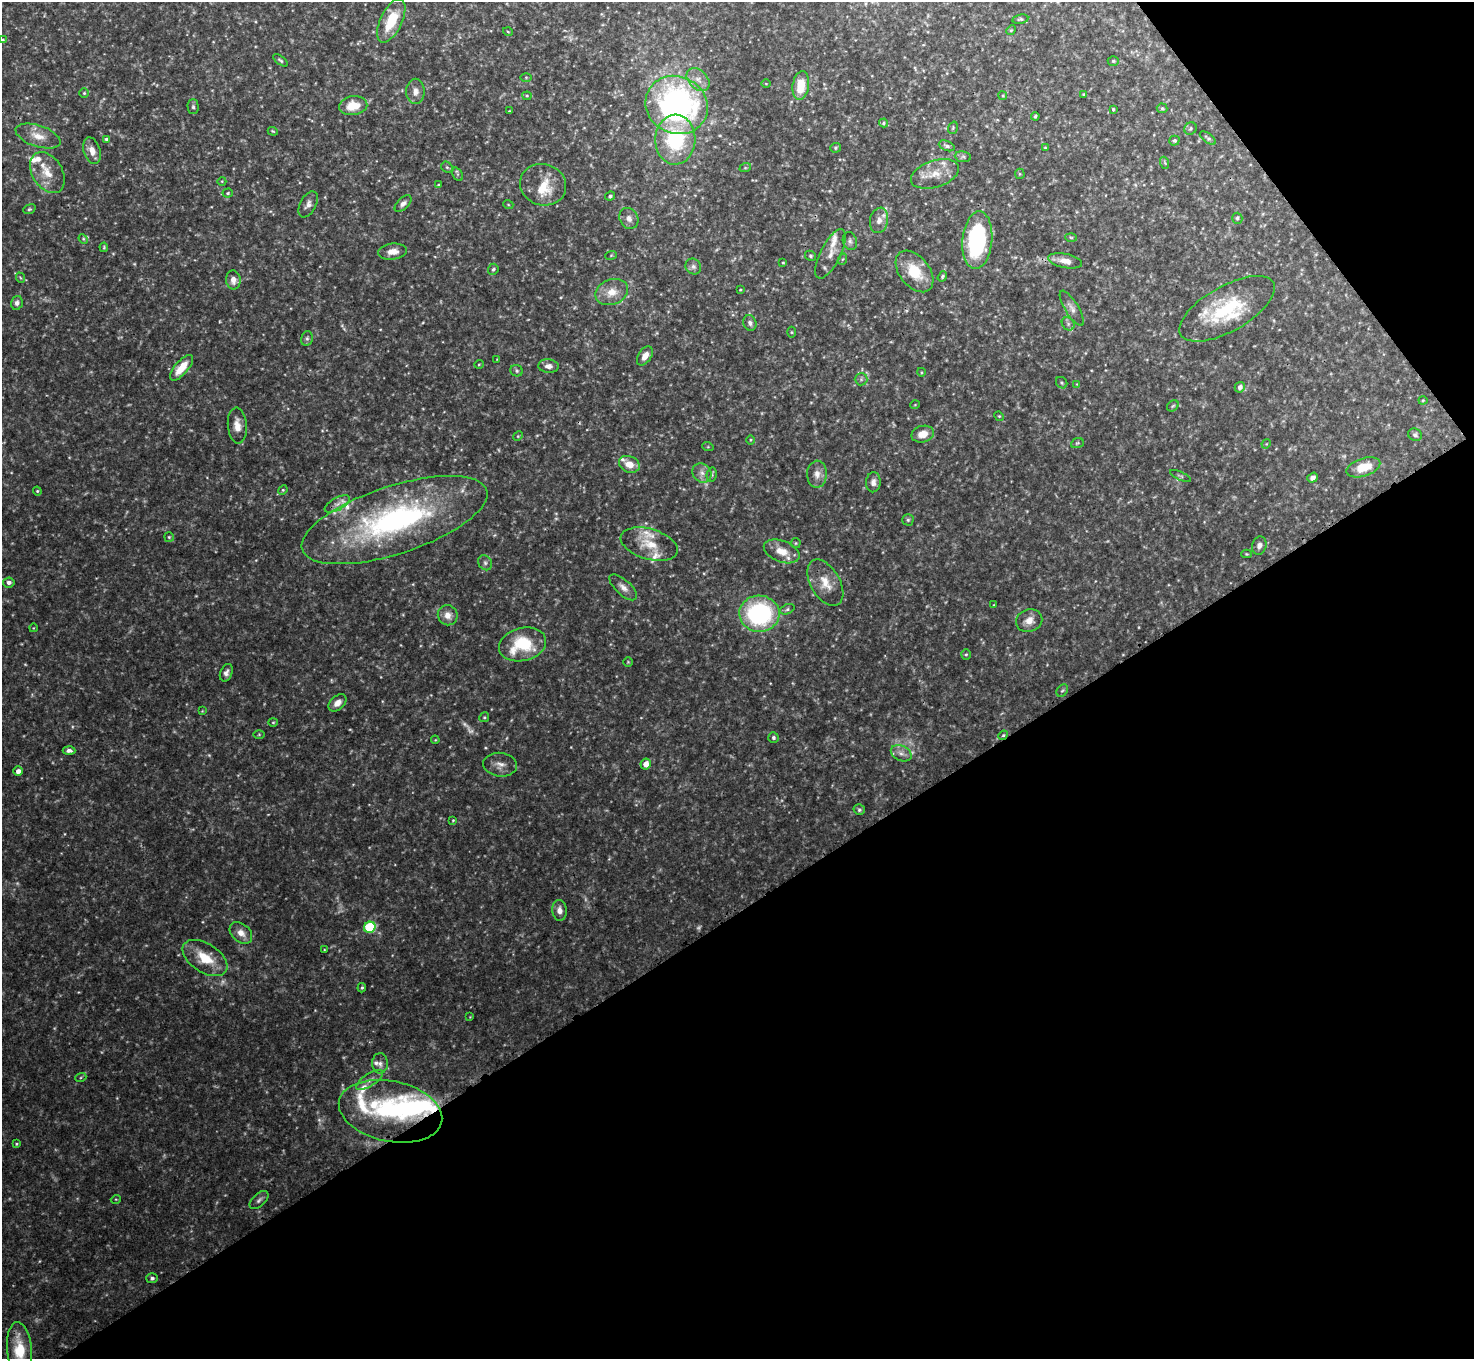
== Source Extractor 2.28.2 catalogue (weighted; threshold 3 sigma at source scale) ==
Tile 12 of 4 x 4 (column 4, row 3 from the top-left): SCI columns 4423-5894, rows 1526-2882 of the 5904 x 5905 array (HDU 1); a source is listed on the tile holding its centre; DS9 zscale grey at full resolution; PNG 1476 x 1361 px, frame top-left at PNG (2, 2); each listed source drawn as its Kron ellipse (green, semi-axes under 4 px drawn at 4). Shown black and unused: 37% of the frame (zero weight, under 3 of 4 exposures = <1% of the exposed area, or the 3 px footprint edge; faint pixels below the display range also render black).
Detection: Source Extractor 2.28.2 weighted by HDU 2 'WHT'; one run over the whole footprint, this tile lists its part. Background 0.132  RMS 0.0051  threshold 0.0231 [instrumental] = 3 sigma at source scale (4.5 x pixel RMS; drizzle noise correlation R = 1.50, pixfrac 1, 0.05/0.05 arcsec/px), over >= 5 px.
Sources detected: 203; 11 too faint to see at this stretch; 2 inside a brighter object's white glare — neither listed nor drawn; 19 inside a brighter listed object's ellipse — not listed separately; the other 171 listed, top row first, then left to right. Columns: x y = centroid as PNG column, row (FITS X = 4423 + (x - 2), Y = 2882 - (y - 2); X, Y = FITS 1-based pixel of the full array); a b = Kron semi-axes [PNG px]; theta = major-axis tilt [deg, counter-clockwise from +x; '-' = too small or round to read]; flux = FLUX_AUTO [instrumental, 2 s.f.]
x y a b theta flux
1020 19 8 4 11 0.95
391 21 24 11 65 17
1011 30 5 4 - 0.62
508 32 5 3 - 0.43
3 40 4 3 - 0.68
280 60 8 4 -37 0.92
1113 61 5 4 - 0.79
526 77 5 3 - 0.48
698 80 13 9 -45 4.6
766 84 4 3 - 0.37
801 86 14 8 81 13
415 91 12 9 90 3.7
84 93 5 5 - 0.66
1083 94 4 2 - 0.36
527 96 4 4 - 0.59
1003 96 4 3 - 0.48
677 105 32 28 -26 150
353 106 14 9 9 12
193 107 7 5 -89 1.1
1162 108 5 5 - 0.7
1113 109 3 3 - 0.64
509 111 3 3 - 0.38
1035 116 4 3 - 0.68
883 123 4 4 - 0.68
953 128 6 4 71 0.72
1190 129 6 5 - 0.98
273 131 5 3 - 0.51
38 136 23 10 -18 8.5
1208 138 9 4 -35 1.2
106 139 4 3 - 0.8
675 140 25 20 87 43
1174 141 5 4 - 1
947 146 8 4 -22 1.4
836 148 5 5 - 0.73
1045 148 4 3 - 0.45
92 151 13 8 -72 4.7
963 157 8 5 -7 1.2
1165 163 6 4 -71 0.64
447 167 6 5 - 0.79
745 168 6 4 18 0.59
47 173 22 15 -58 9.7
458 174 7 4 -65 0.87
935 174 25 13 18 9
1020 174 5 5 - 0.67
222 181 4 3 - 0.44
438 185 4 3 - 0.59
543 185 23 20 -18 12
228 193 5 4 - 0.79
610 196 5 4 - 1
308 204 14 8 62 2.8
403 204 10 5 44 2
508 204 5 3 - 0.45
29 209 6 4 20 0.82
629 218 11 9 -62 3
1237 218 5 5 - 0.89
879 220 13 9 78 3.9
1071 237 6 4 -3 0.63
83 239 5 4 - 0.7
977 240 29 15 85 65
850 241 9 7 -71 1.7
104 247 5 3 - 0.59
392 252 14 8 6 5.2
831 254 27 10 63 6.4
611 255 6 3 20 0.57
811 256 6 5 - 0.93
843 259 6 3 69 0.6
1065 261 17 7 -12 4.6
783 263 3 3 - 0.53
693 267 8 7 - 1.8
493 269 6 5 - 0.95
914 271 24 15 -51 16
942 276 5 4 - 0.74
21 278 5 3 - 0.51
233 280 9 7 -86 3.6
740 290 3 2 - 0.41
612 292 17 12 21 7.8
17 303 7 6 - 1.8
1072 308 20 6 -59 3.2
1227 309 53 22 30 36
750 323 8 6 -75 1.6
1068 324 7 6 - 1.5
791 332 5 3 - 0.52
307 338 7 5 76 1.2
645 356 11 6 57 4.5
497 359 3 3 - 0.32
479 364 5 3 - 0.45
548 366 10 7 -5 3
181 368 16 6 49 8.7
517 371 6 5 - 1
921 372 4 3 - 0.47
861 379 6 6 - 1.1
1062 383 6 5 - 0.82
1077 384 4 4 - 0.46
1240 387 5 5 - 2.1
1423 400 4 4 - 0.48
915 405 5 3 - 0.37
1173 406 6 5 - 0.84
999 416 5 4 - 0.55
237 426 18 9 -85 5.7
923 434 11 8 15 5.9
1415 435 7 6 - 1.1
518 436 5 4 - 0.61
750 440 5 3 - 0.5
1077 443 6 5 - 0.79
1266 444 5 4 - 0.52
708 447 6 3 -18 0.54
629 464 11 8 -21 5.8
1363 467 18 9 18 12
702 473 10 9 - 3.3
817 474 13 10 87 4.2
712 475 7 5 82 1
1180 476 11 3 -25 0.91
1313 478 5 4 - 2
873 482 10 7 86 2.6
283 490 5 4 - 0.68
37 491 4 4 - 0.58
337 504 14 6 29 3
394 520 97 34 18 140
908 520 5 5 - 0.89
169 537 5 4 - 0.66
796 543 5 4 - 0.68
649 544 29 15 -16 12
1259 546 9 7 75 2.1
782 551 19 10 -21 8.3
1246 554 5 4 - 0.57
485 563 8 6 -58 1.6
9 582 6 5 - 2
825 583 25 14 -60 9.4
623 587 17 7 -42 3.5
994 605 4 4 - 0.46
787 609 7 5 22 1.1
759 614 20 18 -1 68
448 615 10 9 - 4.4
1029 621 13 11 20 5
33 628 4 3 - 0.36
522 644 24 16 14 27
966 655 5 4 - 0.74
628 662 4 4 - 0.55
226 673 9 6 68 2.1
1062 691 7 5 52 0.95
337 703 10 7 41 3.7
202 711 3 3 - 0.41
484 717 5 4 - 0.71
273 722 5 4 - 0.59
259 734 6 4 1 0.6
1003 735 5 4 - 0.75
773 738 5 5 - 1.1
435 740 4 3 - 0.4
69 751 6 4 -4 2
901 753 11 7 -26 2.9
646 764 5 5 - 4.8
500 765 17 12 -7 4.4
18 771 5 4 - 2.9
859 810 5 5 - 1
453 820 4 4 - 0.5
559 910 10 7 -85 3.2
370 927 6 5 - 38
241 933 13 9 -41 4.7
324 950 4 2 - 0.39
205 958 25 14 -32 15
362 988 5 4 - 0.75
470 1017 4 4 - 0.41
380 1063 10 8 87 2.4
81 1077 5 3 - 0.62
370 1080 15 6 33 3.1
390 1111 52 30 -12 62
16 1144 4 3 - 0.55
116 1199 5 3 - 0.44
259 1200 11 6 43 1.8
152 1278 6 5 - 1.2
19 1350 28 12 -85 19
Overlapping masked pixels (flux is a lower limit): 3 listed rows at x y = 394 520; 1003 735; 390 1111
Isophote crosses this tile's border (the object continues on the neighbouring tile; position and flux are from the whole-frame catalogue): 3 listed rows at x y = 3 40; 9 582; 19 1350